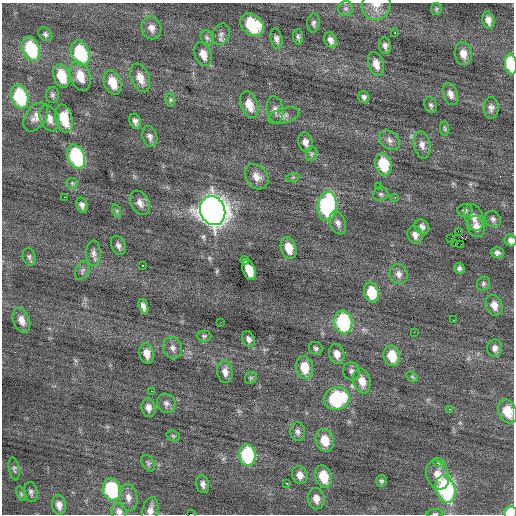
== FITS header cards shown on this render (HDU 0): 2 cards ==
NAXIS1  =                  512 / Axis length
NAXIS2  =                  512 / Axis length

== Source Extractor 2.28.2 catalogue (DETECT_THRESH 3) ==
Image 512 x 512 px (HDU 0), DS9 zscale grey, 1 PNG px = 1 image px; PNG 516 x 516 px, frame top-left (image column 1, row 512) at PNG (2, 3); each listed source drawn as its Kron ellipse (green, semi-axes under 4 px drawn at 4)
Background 0.0472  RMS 0.79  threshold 2.36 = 3 sigma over >= 5 px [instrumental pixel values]
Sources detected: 136; all 136 listed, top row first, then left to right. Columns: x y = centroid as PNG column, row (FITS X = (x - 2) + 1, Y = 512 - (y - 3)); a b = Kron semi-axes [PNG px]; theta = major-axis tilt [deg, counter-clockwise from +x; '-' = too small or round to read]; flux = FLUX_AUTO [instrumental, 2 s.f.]
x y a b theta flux
376 5 15 14 - 640
346 9 7 7 - 170
436 9 6 5 - 90
488 20 8 6 -77 310
313 23 9 6 86 160
252 25 13 10 -40 2700
151 28 11 10 - 360
395 33 2 2 - 160
45 34 8 6 -44 130
221 34 11 8 64 230
298 37 8 5 -87 110
207 38 7 6 - 140
276 39 10 5 -78 200
331 40 8 6 -67 270
385 46 8 6 -79 190
31 49 12 8 -70 3100
80 53 13 9 -69 3700
203 54 12 8 -68 520
463 54 11 8 -80 460
376 64 12 7 -73 480
511 64 10 6 -82 2900
61 76 12 7 -72 1400
80 76 15 10 -72 890
140 78 15 9 -68 640
112 83 13 8 -70 930
450 94 11 7 -70 310
52 95 8 6 80 130
20 97 12 8 -71 3500
364 97 6 5 - 150
170 100 7 5 -83 100
249 105 14 8 -69 740
431 105 8 6 -73 130
491 108 11 7 89 230
275 110 13 8 -81 300
284 116 16 7 17 290
36 117 16 10 55 450
49 118 13 9 -67 460
64 118 14 8 -75 1500
135 121 7 5 -70 200
445 129 7 4 -84 78
150 137 10 7 -75 220
390 140 12 8 -39 280
305 142 10 7 -78 330
422 145 14 8 -79 340
312 154 7 5 62 120
76 156 12 8 -68 5000
383 164 11 8 -74 2000
257 177 14 10 -53 460
293 177 7 4 19 87
72 183 5 5 - 91
378 187 3 2 - 69
381 194 7 7 - 130
64 197 2 2 - 520
395 197 2 2 - 38
140 203 13 9 -59 360
82 205 8 5 -71 230
327 206 14 9 84 7900
465 210 7 6 - 140
117 211 7 4 -72 93
213 211 15 12 -67 56000
474 217 13 9 -73 410
493 219 8 7 - 170
338 223 12 7 -68 280
422 227 8 7 - 220
476 227 11 8 -71 400
458 231 4 2 - 2500
415 235 9 7 -72 290
451 238 2 2 - 270
511 240 6 5 - 190
455 244 3 2 - 100
461 244 2 2 - 43
118 245 10 7 -65 200
289 248 11 7 -74 820
93 253 13 7 -89 280
497 253 6 5 - 170
29 257 9 6 -77 130
245 260 4 4 - 100
143 266 3 3 - 67
459 268 6 5 - 120
82 270 10 6 61 160
249 270 10 6 -70 1100
399 274 10 9 - 280
483 284 7 6 - 120
371 293 10 7 -77 1700
494 305 11 8 -69 460
143 306 7 4 -72 250
21 320 13 8 -70 450
453 320 2 2 - 100
221 322 2 2 - 37
343 322 11 9 -80 4800
414 332 2 2 - 190
204 336 7 5 -1 97
249 339 8 6 -59 190
173 348 11 9 -72 280
316 348 7 6 - 120
495 348 8 7 - 240
146 353 10 7 -78 480
337 354 10 7 -75 390
392 356 10 8 -74 1200
304 367 11 8 -79 1100
352 371 9 8 - 210
225 372 11 7 -82 350
412 377 6 4 -30 82
251 378 6 5 - 92
362 381 12 8 -74 570
151 391 2 2 - 160
337 399 13 11 19 4300
166 403 10 9 - 230
148 408 9 7 -79 300
450 409 3 2 - 86
508 411 12 9 -68 1000
298 432 9 7 -83 200
173 436 7 5 -21 81
325 440 11 9 -70 860
247 455 11 8 -81 4100
148 463 9 6 -57 120
439 463 6 4 -19 82
14 469 12 5 -80 130
300 475 9 7 -69 370
438 475 15 11 -69 730
323 476 11 8 -73 1200
381 481 6 5 - 100
286 483 3 3 - 460
203 484 9 6 -79 230
445 489 14 9 -74 6600
111 490 11 8 -76 4000
31 492 10 6 -81 160
21 494 7 4 -71 88
128 497 13 9 -79 380
316 499 11 8 -82 410
59 505 10 7 -82 340
150 510 13 8 78 320
119 511 8 7 - 220
510 512 7 6 - 1300
435 513 8 3 5 62
191 514 2 2 - 540
At the frame edge (FLAGS 8, measured only in part): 8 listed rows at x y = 376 5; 511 64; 511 240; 150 510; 119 511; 510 512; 435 513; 191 514